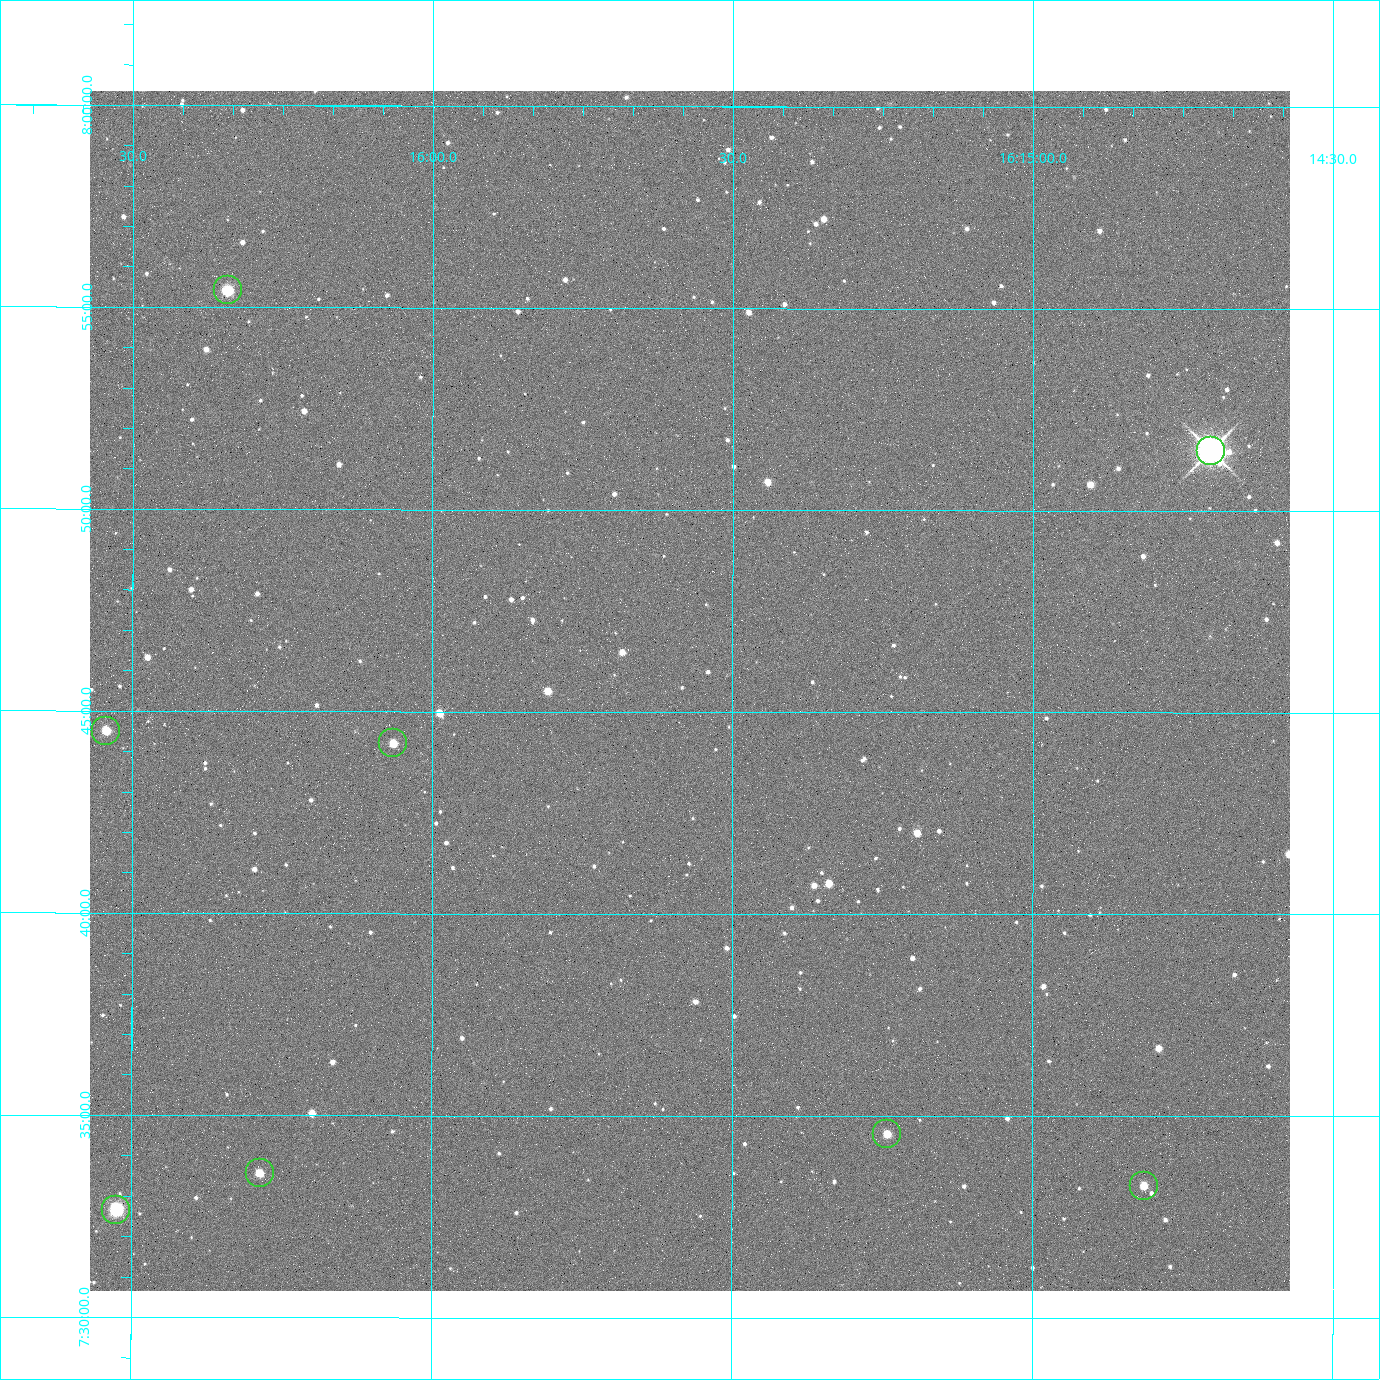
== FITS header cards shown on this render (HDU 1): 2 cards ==
NAXIS1  =                 2400 / Width of image data
NAXIS2  =                 2400 / Height of image data

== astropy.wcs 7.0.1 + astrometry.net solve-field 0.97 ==
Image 2400 x 2400 px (HDU 1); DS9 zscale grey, zoomed out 1/2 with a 90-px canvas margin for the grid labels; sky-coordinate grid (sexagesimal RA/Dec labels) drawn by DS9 from the SOLVED WCS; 8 Tycho-2 reference stars matched to detected sources circled (green)
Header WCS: RA---TAN/DEC--TAN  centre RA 16:15:34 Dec +07:45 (243.89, +7.76 deg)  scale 0.74 arcsec/px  FOV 29.6' x 29.6'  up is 0 deg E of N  parity normal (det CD < 0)
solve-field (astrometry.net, Tycho-2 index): VERIFIED the header's WCS against the Tycho-2 star catalogue (6 matches, 0 conflicts) and refined it, rather than solving blind
Solved WCS: RA---TAN-SIP/DEC--TAN-SIP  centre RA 16:15:34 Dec +07:46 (243.89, +7.76 deg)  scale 0.743 arcsec/px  FOV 29.7' x 29.7'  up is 0 deg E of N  parity normal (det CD < 0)
The solver's refit moves the header's centre by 3.2 arcsec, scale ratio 1.003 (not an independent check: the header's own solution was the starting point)
Tycho-2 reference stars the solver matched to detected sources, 8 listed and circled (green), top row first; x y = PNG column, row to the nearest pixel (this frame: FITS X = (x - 90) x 2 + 1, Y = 2400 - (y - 91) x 2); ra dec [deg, ICRS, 3 dp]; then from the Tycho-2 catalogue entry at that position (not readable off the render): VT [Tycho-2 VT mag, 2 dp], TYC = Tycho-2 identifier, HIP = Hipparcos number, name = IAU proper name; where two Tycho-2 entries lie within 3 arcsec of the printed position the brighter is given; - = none
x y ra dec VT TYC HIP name
228 290 244.086 +7.924 10.10 946-635-1 - -
1210 451 243.676 +7.858 6.72 946-1598-1 79608 -
106 731 244.136 +7.742 11.26 946-889-1 - -
393 744 244.016 +7.737 11.56 946-881-1 - -
886 1134 243.810 +7.576 11.94 946-1047-1 - -
260 1174 244.071 +7.560 11.55 946-984-1 - -
1144 1186 243.703 +7.555 12.21 946-959-1 - -
116 1210 244.131 +7.544 9.21 946-968-1 - -